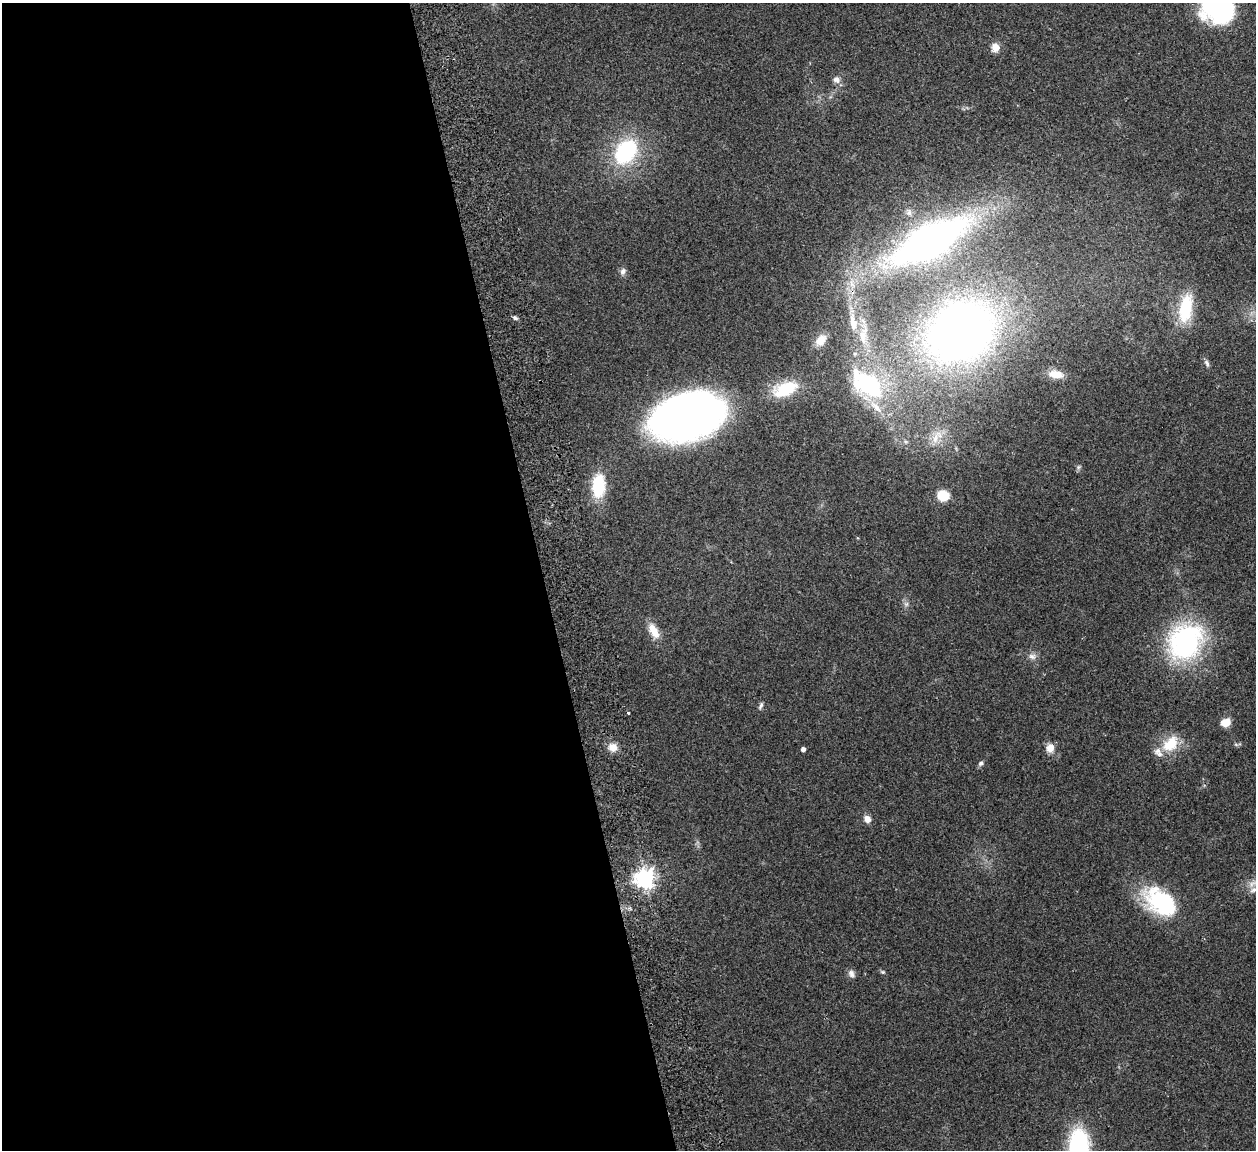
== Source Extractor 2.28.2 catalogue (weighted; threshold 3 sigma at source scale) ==
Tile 9 of 4 x 4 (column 1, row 3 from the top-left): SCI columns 57-1310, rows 1311-2458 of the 5132 x 5030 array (HDU 1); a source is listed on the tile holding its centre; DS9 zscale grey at full resolution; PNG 1258 x 1152 px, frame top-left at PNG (2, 3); no overlay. Shown black and unused: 43% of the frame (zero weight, under 2 of 3 exposures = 3% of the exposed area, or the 3 px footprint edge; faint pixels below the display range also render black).
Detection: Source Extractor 2.28.2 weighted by HDU 2 'WHT'; one run over the whole footprint, this tile lists its part. Background 0.176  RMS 0.011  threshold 0.0488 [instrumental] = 3 sigma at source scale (4.5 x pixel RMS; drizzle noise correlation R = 1.50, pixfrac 1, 0.05/0.05 arcsec/px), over >= 5 px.
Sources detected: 44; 1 inside a brighter object's white glare — not listed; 1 inside a brighter listed object's ellipse — not listed separately; the other 42 listed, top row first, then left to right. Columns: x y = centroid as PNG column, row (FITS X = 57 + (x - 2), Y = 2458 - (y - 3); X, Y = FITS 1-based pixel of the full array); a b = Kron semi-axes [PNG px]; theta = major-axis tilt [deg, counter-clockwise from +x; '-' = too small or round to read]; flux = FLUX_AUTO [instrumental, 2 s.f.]
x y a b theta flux
1221 9 36 27 31 110
995 47 8 8 - 11
836 80 10 9 - 5.1
626 152 23 17 53 100
929 241 73 26 29 490
623 271 10 7 56 3.7
1186 308 32 14 80 51
515 318 6 5 - 2.3
853 323 18 9 -78 12
961 331 57 48 37 710
863 337 23 9 -87 15
821 340 14 9 48 11
1207 363 10 5 -65 2.8
1056 374 17 9 -7 14
868 384 29 16 -37 130
785 389 31 16 22 40
876 407 23 9 -47 19
689 417 65 39 16 620
935 438 19 8 74 12
906 442 6 4 -19 2
1078 467 7 4 88 2
598 485 25 13 88 48
943 496 9 8 - 31
906 604 7 5 45 2.4
654 631 20 10 -63 16
1186 642 39 32 51 190
1032 656 11 8 -22 5
761 705 11 5 65 2.7
628 713 3 3 - 2
1225 722 10 8 15 14
1170 744 24 16 44 30
613 747 11 10 - 9
1050 748 10 8 79 10
803 749 4 4 - 4.2
981 763 7 5 33 2.7
867 819 9 7 -53 7
645 879 7 7 - 630
1253 890 10 7 26 5.1
1162 902 40 25 -24 96
882 972 6 5 - 1.6
851 974 11 8 -65 4.6
1079 1147 31 18 -89 130
Overlapping masked pixels (flux is a lower limit): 1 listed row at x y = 961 331
Isophote crosses this tile's border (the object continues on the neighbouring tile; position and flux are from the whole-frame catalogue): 3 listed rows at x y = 1221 9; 1253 890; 1079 1147